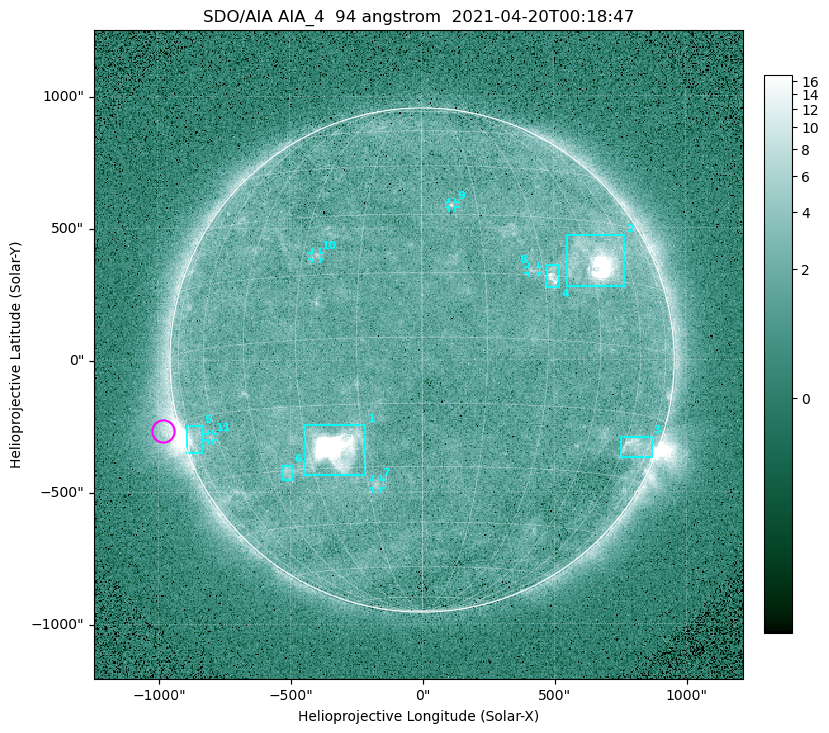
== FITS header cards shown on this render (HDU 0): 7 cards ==
TELESCOP= 'SDO/AIA '
INSTRUME= 'AIA_4   '
WAVELNTH=                   94
WAVEUNIT= 'angstrom'
DATE-OBS= '2021-04-20T00:18:47.12'
CTYPE1  = 'HPLN-TAN'
CTYPE2  = 'HPLT-TAN'

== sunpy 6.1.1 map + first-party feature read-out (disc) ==
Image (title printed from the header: SDO/AIA AIA_4  94 angstrom  2021-04-20T00:18:47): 512 x 512 px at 4.8 arcsec/px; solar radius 955 arcsec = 199 px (full disc in frame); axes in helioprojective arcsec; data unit not stated in the header (colour bar unlabelled)
Orientation: roll -0.138 deg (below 1 deg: not rotated)
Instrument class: DISC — disc imager (sunpy class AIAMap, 94 A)
Bright regions (active regions / flare kernels): reference = the median radial profile (limb darkening/brightening removed); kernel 5 px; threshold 5 sigma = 2.46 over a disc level ~1.73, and >= 1.15x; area >= 9 px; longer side >= 5 px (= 24 arcsec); searched inside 0.97 R_sun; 11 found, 11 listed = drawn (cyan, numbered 1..; 5 of them under ~33 arcsec drawn as corner ticks so the feature stays visible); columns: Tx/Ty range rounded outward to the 10 arcsec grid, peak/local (2 s.f.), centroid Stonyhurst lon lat
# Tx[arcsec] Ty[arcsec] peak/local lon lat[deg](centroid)
1 -450..-210 -440..-240 734 -22 -25
2 550..770 280..470 36 +47 +20
3 750..870 -370..-290 4.5 +66 -22
4 470..520 270..360 6.2 +32 +15
5 -900..-830 -350..-250 7 -73 -19
6 -530..-490 -450..-400 3.1 -38 -30
7 -190..-160 -490..-450 3.4 -13 -34
8 400..440 330..360 2.9 +27 +16
9 100..130 580..600 3.1 +8 +33
10 -420..-380 380..410 2.9 -26 +20
11 -810..-790 -300..-280 2.6 -63 -20
Off-limb structures (1.02-1.3 R_sun): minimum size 50 px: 5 found; the strongest spans PA ~85..115 deg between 1.02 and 1.22 R_sun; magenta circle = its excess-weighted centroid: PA ~105 deg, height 1.06 R_sun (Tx ~-980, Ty ~-270 arcsec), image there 4.9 x the reference